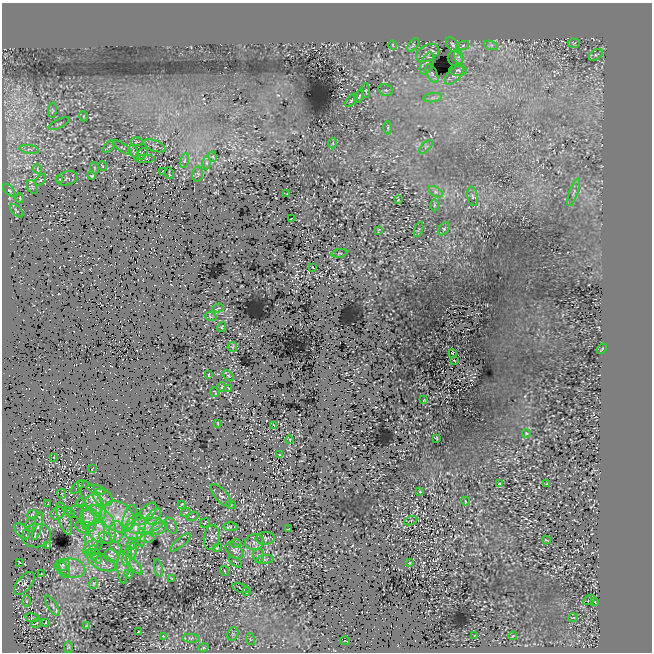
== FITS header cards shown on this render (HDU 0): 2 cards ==
NAXIS1  =                  650
NAXIS2  =                  650

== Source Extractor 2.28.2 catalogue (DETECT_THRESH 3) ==
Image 650 x 650 px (HDU 0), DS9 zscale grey, 1 PNG px = 1 image px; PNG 654 x 654 px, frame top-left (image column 1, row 650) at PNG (2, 3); each listed source drawn as its Kron ellipse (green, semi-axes under 4 px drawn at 4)
Background 244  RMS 12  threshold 37.2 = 3 sigma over >= 5 px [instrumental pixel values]
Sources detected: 185; all 185 listed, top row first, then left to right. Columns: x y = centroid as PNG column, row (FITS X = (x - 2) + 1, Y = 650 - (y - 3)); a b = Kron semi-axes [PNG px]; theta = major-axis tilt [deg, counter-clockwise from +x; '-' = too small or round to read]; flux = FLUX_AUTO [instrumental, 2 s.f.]
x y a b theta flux
574 43 6 4 -2 1000
393 45 5 3 - 580
413 45 7 4 53 1600
453 45 8 5 -51 2100
463 45 6 4 20 1700
491 45 7 4 -17 1800
428 53 12 8 27 5300
596 55 8 5 32 1500
459 57 7 4 -72 2000
455 59 8 7 - 2100
427 63 12 6 68 3000
458 70 8 5 -1 2100
432 74 10 5 -63 1700
454 75 12 6 45 3500
386 90 7 5 -19 1700
366 91 7 3 -86 880
359 96 7 2 65 940
433 98 9 4 9 2500
351 100 8 4 43 1300
52 110 8 4 83 1200
83 116 5 3 - 720
59 124 11 3 26 1400
388 128 7 3 -89 1200
137 142 6 3 -1 870
333 143 5 3 - 630
109 146 8 3 44 1100
154 146 12 5 -22 2300
426 147 9 3 45 1600
122 148 11 3 -35 1400
29 149 10 4 -7 2000
134 152 7 3 -57 580
142 154 7 4 50 1200
213 157 5 3 - 910
145 158 10 2 0 800
184 161 8 3 71 1500
206 163 6 4 90 1500
102 166 5 3 - 650
95 168 6 3 -70 820
37 169 5 3 - 680
162 171 4 2 - 390
169 173 6 2 -83 730
198 174 7 5 79 1500
92 176 3 2 - 870
67 178 11 7 14 2300
60 179 4 2 - 450
41 180 7 4 46 1200
32 187 7 5 -60 1800
9 190 8 4 -44 1200
436 192 8 4 -31 2200
574 192 15 3 71 2600
287 194 4 2 - 450
473 196 10 5 -80 1900
20 198 4 3 - 630
398 200 3 2 - 510
434 205 6 4 90 1200
17 211 8 3 -45 1000
291 218 4 2 - 470
419 229 8 3 71 1000
444 229 7 5 54 1500
378 230 4 2 - 540
339 253 8 2 11 740
313 267 3 2 - 600
218 308 6 2 20 700
211 317 6 3 -19 1200
222 327 5 3 - 720
232 347 5 5 - 770
602 349 6 2 46 670
452 353 3 2 - 530
454 361 4 2 - 620
209 375 3 2 - 480
228 376 7 4 -45 1400
221 387 4 2 - 640
229 388 3 2 - 470
215 392 5 2 - 630
424 400 2 2 - 500
218 423 3 2 - 560
274 425 3 2 - 380
526 433 4 3 - 690
437 438 3 2 - 580
290 440 4 3 - 570
280 455 3 3 - 760
54 457 3 2 - 380
92 469 3 2 - 460
500 483 3 2 - 750
546 484 3 3 - 640
77 487 8 2 47 690
97 489 9 3 -15 1400
420 492 3 2 - 550
62 494 5 2 - 600
221 495 14 6 -48 2300
103 497 10 8 -30 4300
92 499 22 8 -56 11000
465 501 4 3 - 600
80 503 4 2 - 580
48 504 3 2 - 590
182 504 3 2 - 650
231 505 5 3 - 730
92 510 16 9 80 12000
69 512 6 2 -36 920
186 512 5 3 - 670
58 513 7 6 - 2000
32 514 5 3 - 920
86 514 16 7 -21 7400
146 514 14 6 48 4800
153 516 9 5 50 3400
193 516 6 3 19 810
117 517 17 14 -40 20000
64 518 17 6 -71 4200
130 518 13 6 75 5300
88 521 11 7 -74 4600
411 521 7 2 21 690
205 523 5 2 - 610
99 524 21 14 -56 22000
31 525 6 6 - 2100
38 526 14 4 75 2500
145 526 18 7 8 11000
171 526 8 5 -62 2200
231 526 7 4 1 1500
135 527 13 10 65 10000
82 528 8 4 -37 1300
159 528 9 5 28 3700
289 529 3 2 - 770
22 531 9 5 -48 2400
116 532 11 7 87 5500
37 536 14 11 10 4400
212 537 12 8 80 2800
95 538 18 9 78 10000
106 538 7 4 -38 1800
142 538 9 4 -90 2000
265 538 9 6 5 2100
147 539 7 3 3 1000
546 540 4 2 - 650
180 542 13 3 40 1400
254 542 9 8 - 3900
131 544 6 4 70 1300
236 544 6 4 -1 1300
47 545 3 2 - 720
116 547 7 4 -45 1600
91 548 8 6 46 2300
217 548 4 3 - 790
133 551 8 4 82 2100
234 551 10 6 -39 3600
94 553 7 5 -85 1600
258 555 7 5 -87 1600
96 556 8 4 -62 1700
111 556 7 6 - 2600
127 556 10 3 78 1700
265 559 8 4 9 1800
19 562 3 2 - 550
102 562 15 7 -25 6400
235 562 7 4 -37 1000
409 563 3 3 - 680
62 565 8 6 20 2400
123 567 16 5 -88 3800
136 567 9 4 -54 2000
72 568 13 9 -13 7400
158 568 9 4 -78 1400
63 569 9 5 -60 2300
225 571 5 3 - 640
41 574 2 2 - 470
128 574 4 3 - 650
172 578 3 2 - 450
24 583 13 7 51 3300
93 584 5 3 - 810
241 588 9 3 -18 1000
246 592 3 3 - 850
589 600 6 2 31 600
26 601 6 4 -90 1400
595 602 4 3 - 680
52 606 11 4 -58 2200
32 618 7 3 -9 930
573 618 5 3 - 630
46 622 3 2 - 560
36 623 5 2 - 590
86 626 3 2 - 490
139 631 3 2 - 610
233 634 7 5 70 1800
163 636 3 2 - 550
474 636 3 2 - 640
513 636 4 3 - 600
191 638 9 3 -5 1600
250 639 6 4 -73 1000
345 641 5 2 - 560
69 647 5 3 - 890
203 648 5 3 - 890